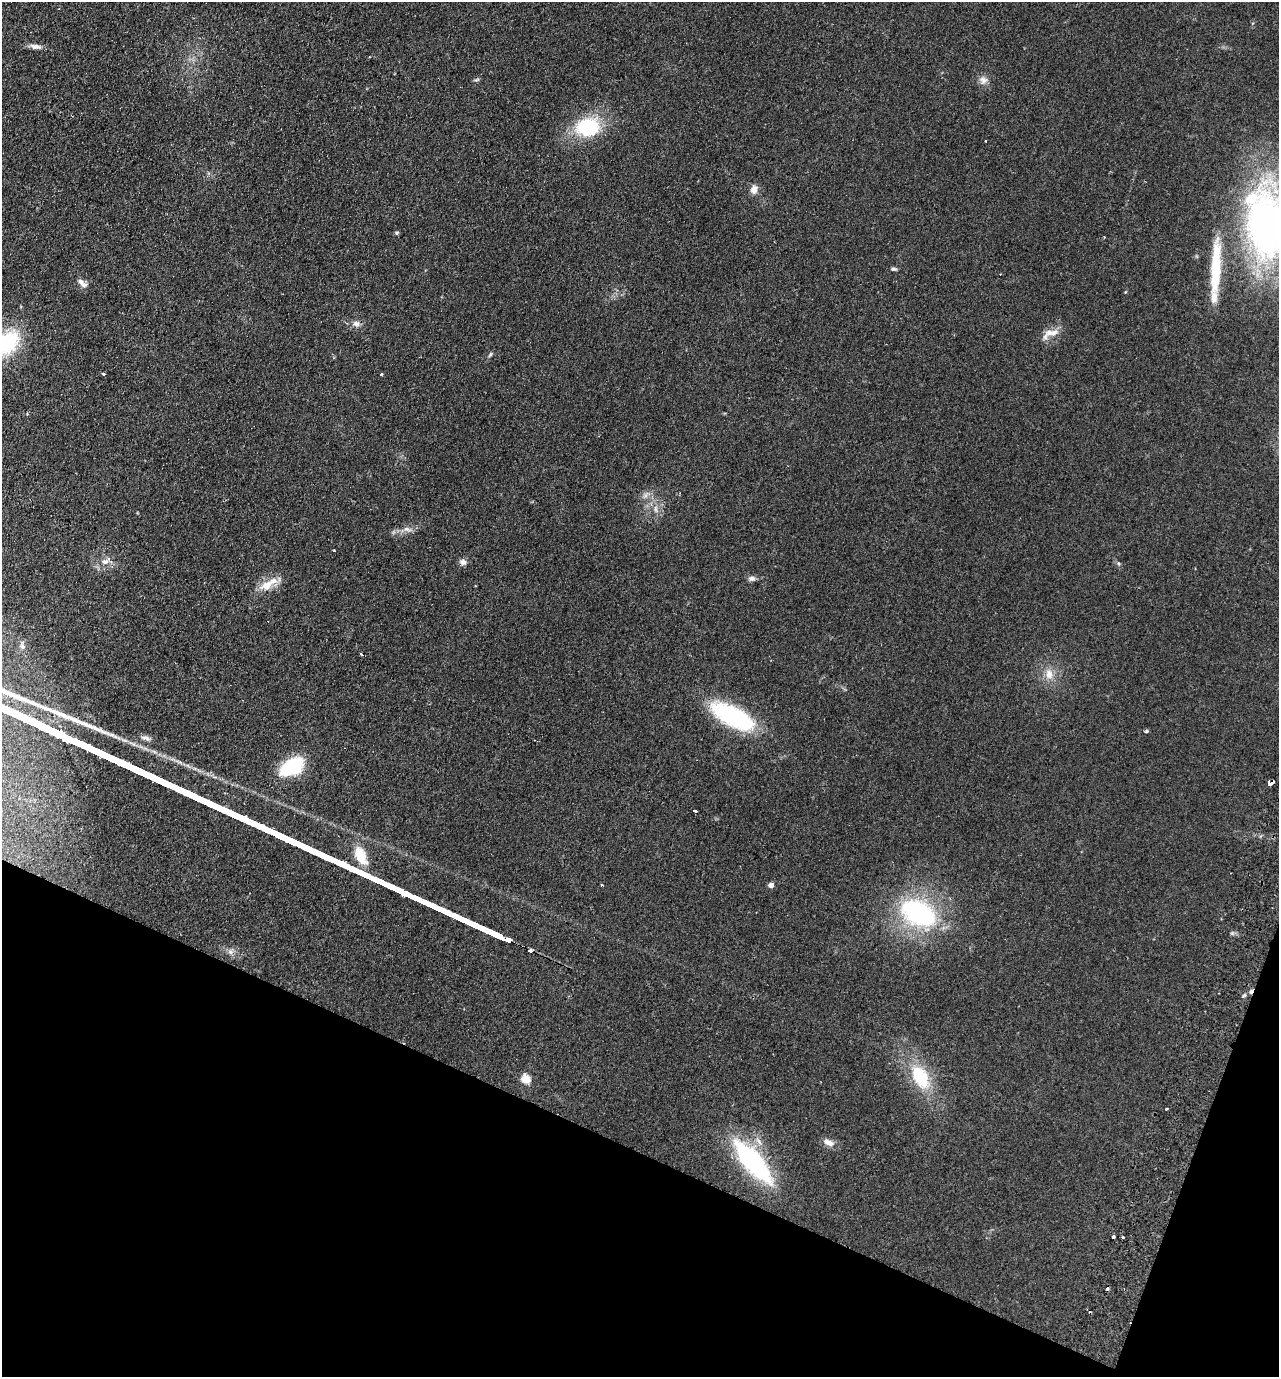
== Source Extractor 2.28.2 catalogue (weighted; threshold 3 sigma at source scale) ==
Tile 15 of 4 x 4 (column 3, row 4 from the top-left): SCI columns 2877-4153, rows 26-1400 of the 5623 x 5549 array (HDU 1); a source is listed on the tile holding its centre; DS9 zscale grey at full resolution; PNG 1281 x 1379 px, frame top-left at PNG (2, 2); no overlay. Shown black and unused: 19% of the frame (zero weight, under 2 of 3 exposures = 3% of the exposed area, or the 3 px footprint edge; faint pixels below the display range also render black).
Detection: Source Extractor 2.28.2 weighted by HDU 2 'WHT'; one run over the whole footprint, this tile lists its part. Background 0.123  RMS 0.011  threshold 0.05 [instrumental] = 3 sigma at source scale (4.5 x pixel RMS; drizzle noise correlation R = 1.50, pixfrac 1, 0.05/0.05 arcsec/px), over >= 5 px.
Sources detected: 53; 6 cosmic-ray / hot-pixel residue — not listed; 3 inside a brighter listed object's ellipse — not listed separately; the other 44 listed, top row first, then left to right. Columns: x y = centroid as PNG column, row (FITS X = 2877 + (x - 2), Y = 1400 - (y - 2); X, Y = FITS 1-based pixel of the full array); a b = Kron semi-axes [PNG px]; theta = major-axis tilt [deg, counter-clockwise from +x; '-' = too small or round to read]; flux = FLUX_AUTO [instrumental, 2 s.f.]
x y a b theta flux
35 46 16 6 -8 5.7
477 80 8 4 10 1.7
983 80 11 10 - 6.4
588 127 27 21 7 68
754 189 12 9 72 6.6
1266 226 69 38 -86 440
397 233 6 4 23 1.5
1216 265 62 12 86 56
893 269 7 5 -4 2.2
80 282 15 7 -32 5.7
356 324 10 8 -16 5.1
1050 333 28 9 23 12
7 343 35 21 45 75
490 354 7 5 50 1.9
103 374 3 3 - 2.2
381 374 4 3 - 1
655 509 10 4 -90 3.5
407 529 13 5 -20 4.1
333 550 3 2 - 1.1
106 561 17 8 33 8.8
463 562 9 8 - 4.3
1118 563 5 4 - 1.5
752 578 9 6 1 4
267 585 21 11 30 18
22 646 8 7 - 3.1
361 654 3 3 - 3
1049 674 15 11 -80 11
733 717 48 19 -29 120
1146 731 4 3 - 1.6
146 738 14 6 -19 4.9
291 766 18 11 31 97
1271 783 5 3 - 26
695 811 3 3 - 5.1
361 855 21 11 -65 27
602 885 3 3 - 1.8
771 885 4 4 - 8.6
918 913 38 25 -26 150
530 950 3 3 - 52
230 952 9 7 -46 4.1
920 1077 28 17 -62 52
525 1079 5 5 - 43
1166 1109 3 3 - 2.5
828 1142 14 8 -25 7.8
753 1162 48 16 -50 170
Overlapping masked pixels (flux is a lower limit): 2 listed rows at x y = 1271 783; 530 950
Isophote crosses this tile's border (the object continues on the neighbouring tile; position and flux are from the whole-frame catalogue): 2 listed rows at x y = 1266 226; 7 343
Unlisted compact peaks at least as high as the median listed source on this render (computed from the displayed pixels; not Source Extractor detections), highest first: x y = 102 731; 1244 995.